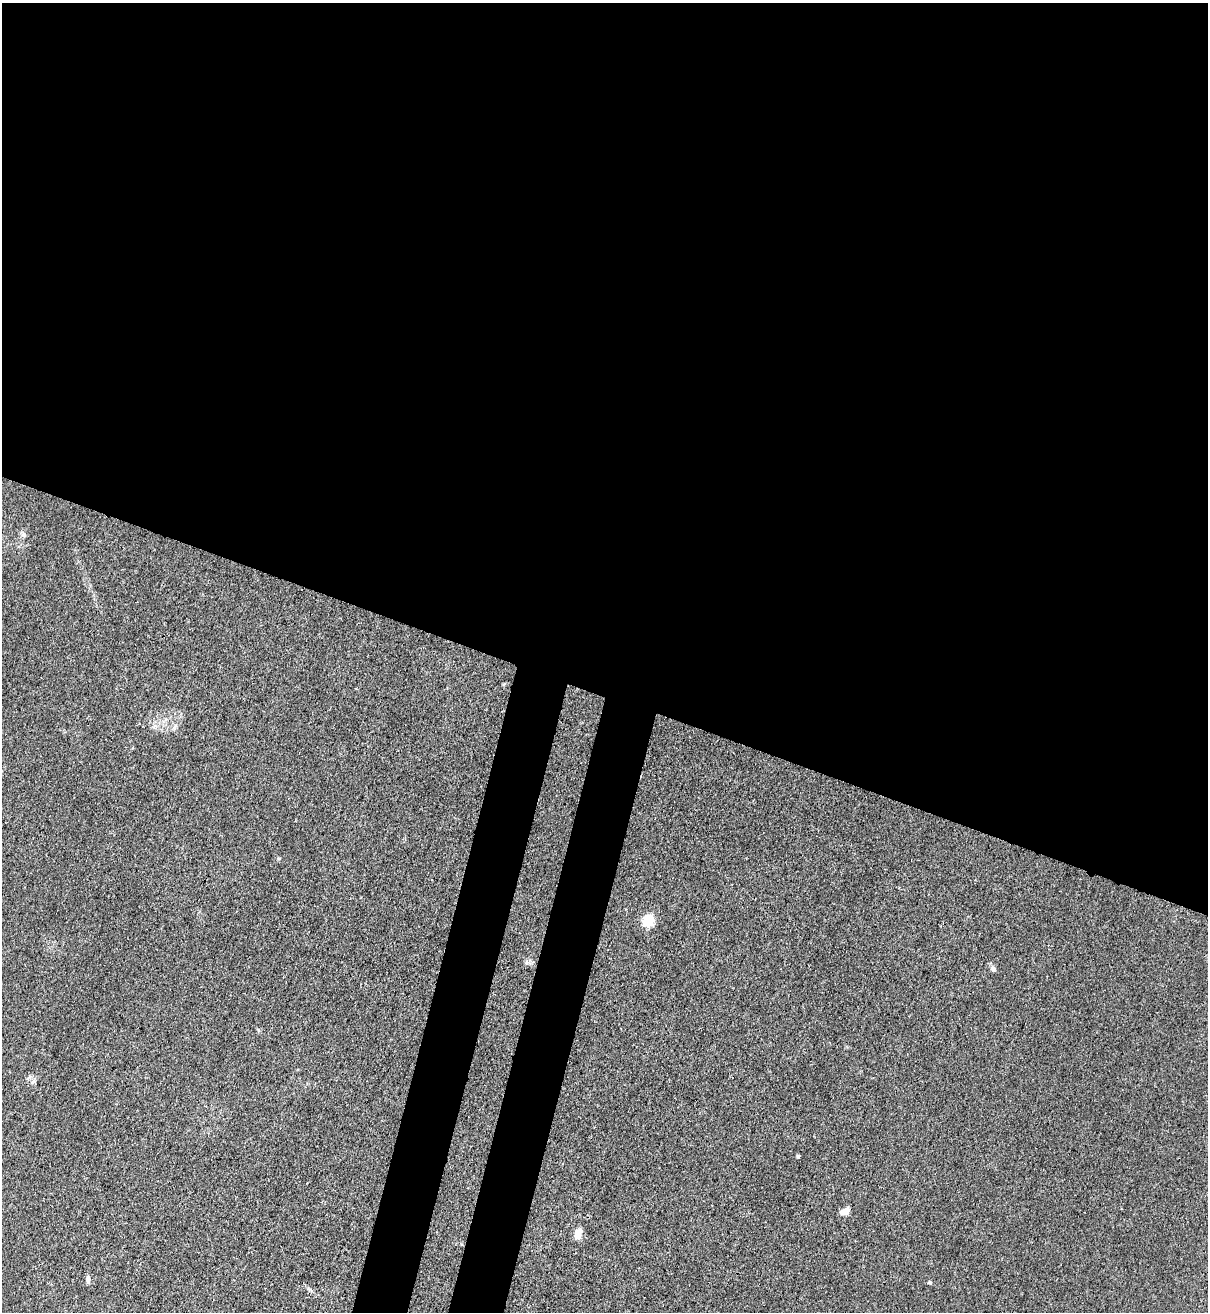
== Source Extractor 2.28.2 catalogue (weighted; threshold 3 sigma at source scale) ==
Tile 3 of 4 x 4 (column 3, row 1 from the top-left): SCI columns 2634-3839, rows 3968-5277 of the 5387 x 5310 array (HDU 1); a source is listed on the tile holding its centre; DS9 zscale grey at full resolution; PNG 1210 x 1314 px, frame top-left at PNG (2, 3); no overlay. Shown black and unused: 57% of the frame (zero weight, under 3 of 4 exposures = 7% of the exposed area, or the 3 px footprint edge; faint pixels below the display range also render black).
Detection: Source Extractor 2.28.2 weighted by HDU 2 'WHT'; one run over the whole footprint, this tile lists its part. Background 0.0294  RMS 0.0029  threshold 0.0133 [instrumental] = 3 sigma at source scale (4.5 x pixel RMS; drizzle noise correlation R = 1.50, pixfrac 1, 0.05/0.05 arcsec/px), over >= 5 px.
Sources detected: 9; all 9 listed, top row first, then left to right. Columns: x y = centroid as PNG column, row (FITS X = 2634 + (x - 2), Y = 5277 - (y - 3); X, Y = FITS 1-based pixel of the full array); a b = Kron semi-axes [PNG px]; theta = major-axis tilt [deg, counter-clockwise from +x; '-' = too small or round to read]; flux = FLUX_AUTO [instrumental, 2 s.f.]
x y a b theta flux
24 535 7 6 - 0.78
175 726 10 4 60 0.66
648 921 10 9 - 8
993 968 8 6 -75 0.7
798 1156 4 3 - 0.46
845 1211 9 6 20 2.3
578 1233 13 7 73 2.4
88 1279 10 5 -90 0.79
930 1282 5 4 - 0.4